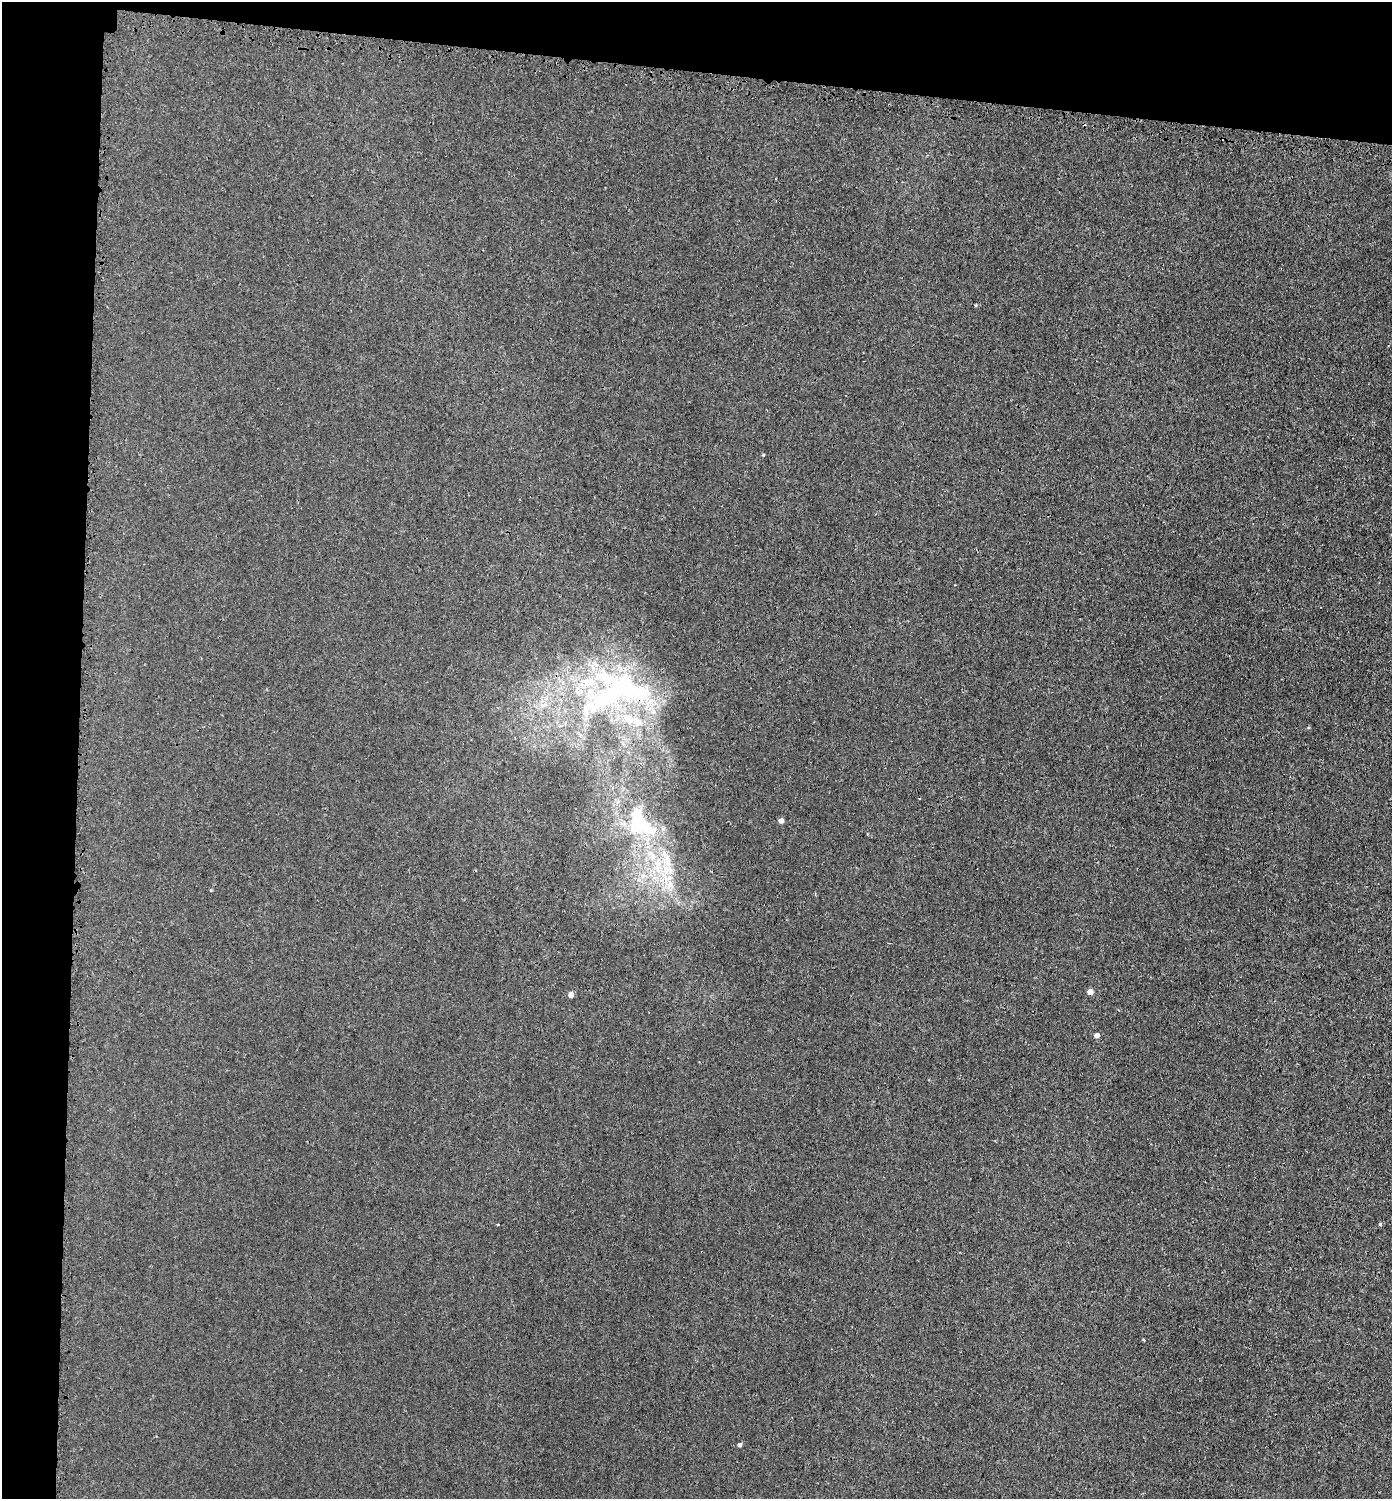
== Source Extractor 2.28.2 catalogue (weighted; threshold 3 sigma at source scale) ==
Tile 1 of 3 x 3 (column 1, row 1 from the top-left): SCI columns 281-1670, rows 3046-4542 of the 4623 x 4592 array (HDU 1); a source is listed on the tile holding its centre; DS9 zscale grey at full resolution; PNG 1394 x 1501 px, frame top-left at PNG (2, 2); no overlay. Shown black and unused: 10% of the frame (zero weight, under 3 of 4 exposures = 7% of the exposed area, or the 3 px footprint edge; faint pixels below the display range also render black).
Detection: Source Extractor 2.28.2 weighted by HDU 2 'WHT'; one run over the whole footprint, this tile lists its part. Background 0.00902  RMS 0.0024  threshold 0.0108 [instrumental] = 3 sigma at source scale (4.5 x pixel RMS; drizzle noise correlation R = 1.50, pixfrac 1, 0.05/0.05 arcsec/px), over >= 5 px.
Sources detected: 20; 1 cosmic-ray / hot-pixel residue — not listed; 5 inside a brighter listed object's ellipse — not listed separately; the other 14 listed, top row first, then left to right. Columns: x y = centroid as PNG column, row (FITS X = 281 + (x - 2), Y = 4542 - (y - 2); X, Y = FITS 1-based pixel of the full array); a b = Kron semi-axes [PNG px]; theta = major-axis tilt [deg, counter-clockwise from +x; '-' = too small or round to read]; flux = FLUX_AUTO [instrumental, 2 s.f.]
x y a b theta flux
976 305 5 3 - 0.18
763 455 4 3 - 0.22
612 694 89 55 35 60
781 821 5 4 - 1.1
641 823 49 29 -49 22
668 870 18 13 -12 5.1
670 885 10 6 62 1.4
211 890 3 3 - 0.32
1090 992 4 4 - 1.9
571 995 4 4 - 1.8
1097 1035 5 4 - 0.93
498 1224 2 2 - 0.25
1380 1224 4 4 - 0.3
740 1445 4 4 - 0.66